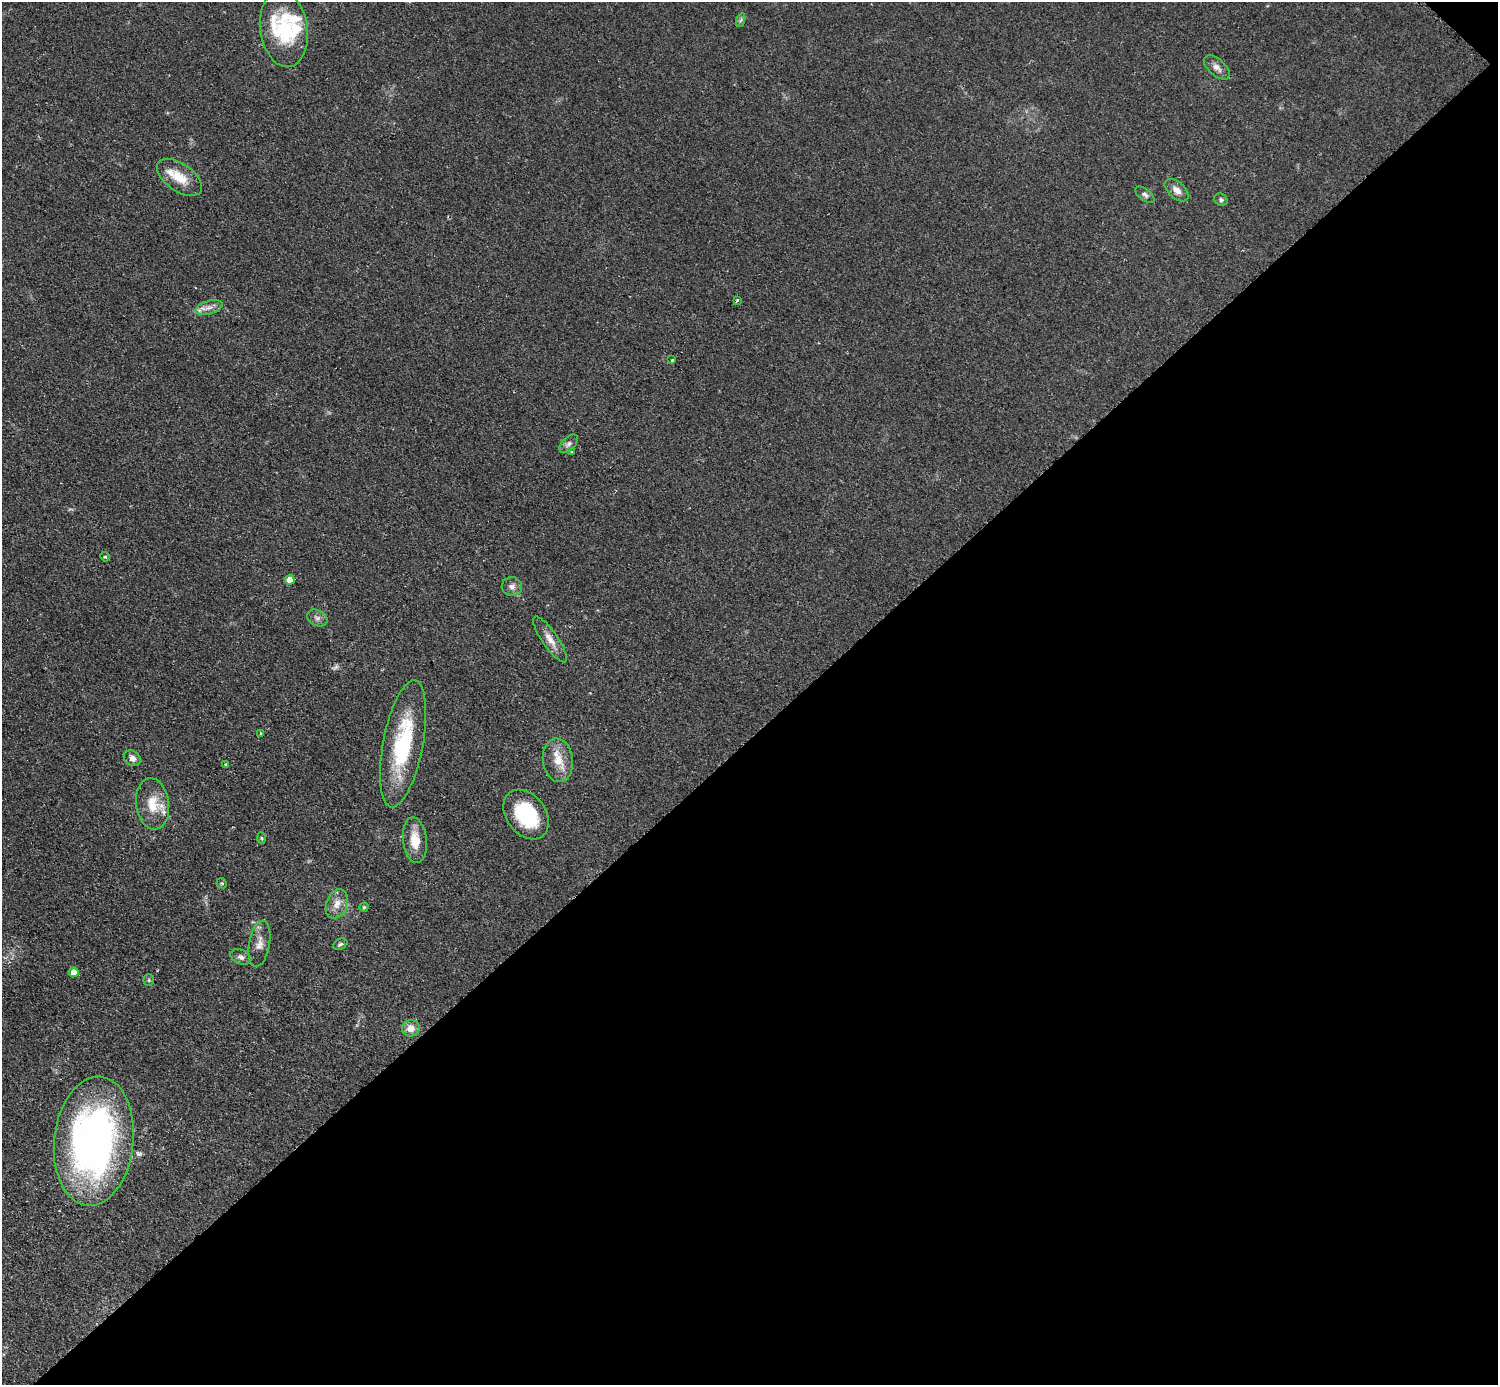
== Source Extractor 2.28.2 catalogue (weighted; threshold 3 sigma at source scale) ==
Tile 12 of 4 x 4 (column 4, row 3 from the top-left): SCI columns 4496-5991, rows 1690-3072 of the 5993 x 5993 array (HDU 1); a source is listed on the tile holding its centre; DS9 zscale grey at full resolution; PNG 1500 x 1387 px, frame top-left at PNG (2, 2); each listed source drawn as its Kron ellipse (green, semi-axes under 4 px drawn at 4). Shown black and unused: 47% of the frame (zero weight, under 2 of 3 exposures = <1% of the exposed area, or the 3 px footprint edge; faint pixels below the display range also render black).
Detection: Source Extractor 2.28.2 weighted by HDU 2 'WHT'; one run over the whole footprint, this tile lists its part. Background 0.0508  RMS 0.0077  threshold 0.0346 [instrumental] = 3 sigma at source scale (4.5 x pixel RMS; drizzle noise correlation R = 1.50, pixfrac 1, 0.05/0.05 arcsec/px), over >= 5 px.
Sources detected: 41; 5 inside a brighter listed object's ellipse — not listed separately; the other 36 listed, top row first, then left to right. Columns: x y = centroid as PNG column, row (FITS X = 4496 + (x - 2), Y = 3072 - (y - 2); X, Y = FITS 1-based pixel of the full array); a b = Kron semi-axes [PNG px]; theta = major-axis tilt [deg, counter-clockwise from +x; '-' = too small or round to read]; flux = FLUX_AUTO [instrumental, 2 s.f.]
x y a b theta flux
741 20 7 4 70 1.6
284 29 38 24 -82 47
1217 67 15 8 -42 4.4
179 177 26 13 -35 16
1177 190 14 8 -42 5.2
1145 195 11 5 -36 2.3
1221 200 7 6 - 1.8
737 300 3 3 - 2.3
209 308 14 6 17 5.2
672 360 3 3 - 1.3
569 444 11 6 45 2.9
571 452 3 3 - 1.2
105 557 5 4 - 0.91
290 580 5 4 - 9.3
512 587 10 9 - 4
317 618 11 7 -27 3.3
550 639 27 8 -56 8
261 733 3 3 - 1.6
403 744 64 20 79 71
132 758 9 7 -32 4.8
558 760 22 15 -83 15
226 765 3 3 - 2.2
153 804 26 16 -82 19
526 814 27 19 -53 51
262 838 6 4 -87 0.88
415 840 23 12 -84 14
222 883 5 4 - 1
337 904 15 10 70 7.7
364 907 4 4 - 0.99
259 944 23 10 80 7.4
340 944 7 5 27 1.7
241 957 11 7 -22 3.2
74 972 5 5 - 10
149 980 6 5 - 1.1
411 1028 9 8 - 7
94 1141 65 39 84 340